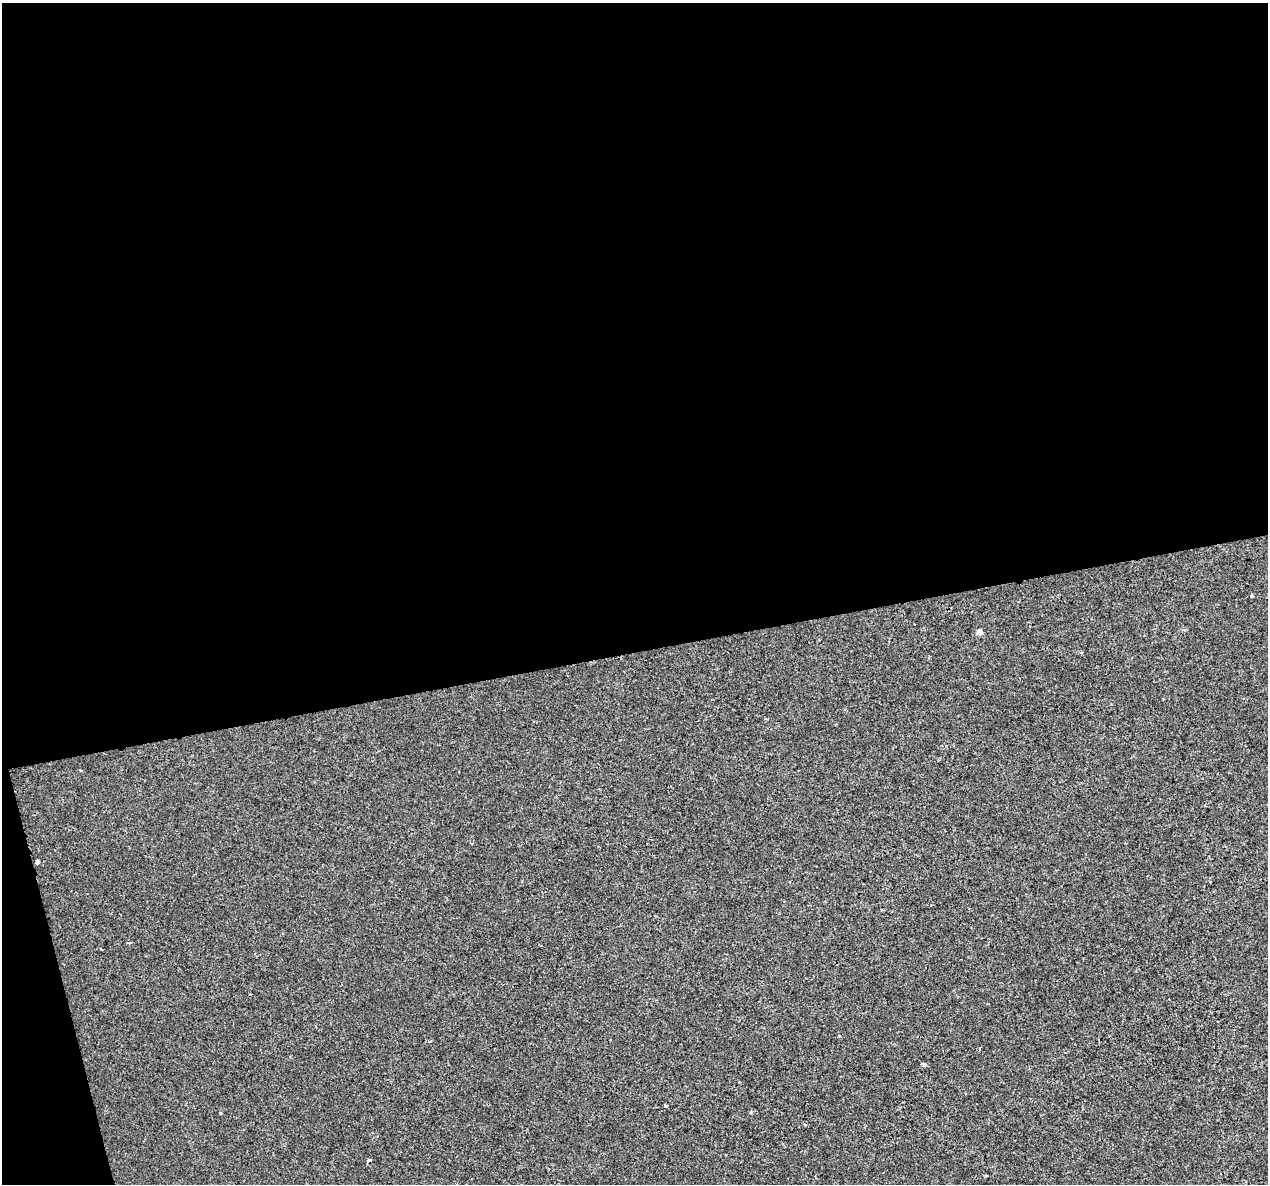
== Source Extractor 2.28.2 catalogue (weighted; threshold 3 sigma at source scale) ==
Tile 1 of 4 x 4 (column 1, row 1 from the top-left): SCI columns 1-1266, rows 3636-4817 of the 5063 x 4856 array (HDU 1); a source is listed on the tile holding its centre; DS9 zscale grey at full resolution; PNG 1270 x 1186 px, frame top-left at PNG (2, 3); no overlay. Shown black and unused: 57% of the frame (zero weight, under 2 of 3 exposures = <1% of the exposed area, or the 3 px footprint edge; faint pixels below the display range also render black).
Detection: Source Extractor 2.28.2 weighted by HDU 2 'WHT'; one run over the whole footprint, this tile lists its part. Background -8.11e-05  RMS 0.0042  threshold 0.0191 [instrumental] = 3 sigma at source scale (4.5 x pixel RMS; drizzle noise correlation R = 1.50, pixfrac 1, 0.0396/0.0396 arcsec/px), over >= 5 px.
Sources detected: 11; all 11 listed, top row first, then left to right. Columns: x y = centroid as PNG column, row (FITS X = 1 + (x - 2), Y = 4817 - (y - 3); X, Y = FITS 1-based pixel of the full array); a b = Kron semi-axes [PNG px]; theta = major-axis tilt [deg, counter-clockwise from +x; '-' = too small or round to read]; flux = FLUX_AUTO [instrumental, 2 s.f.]
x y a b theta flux
1251 596 4 3 - 1.9
979 632 5 4 - 2.9
80 770 4 2 - 0.57
37 861 4 3 - 3.9
128 943 5 3 - 0.55
101 949 3 2 - 0.41
924 1065 4 4 - 1.1
739 1082 3 3 - 0.42
665 1106 3 3 - 0.76
751 1112 4 3 - 0.46
369 1161 6 3 52 1.6
Overlapping masked pixels (flux is a lower limit): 1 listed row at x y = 369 1161
Unlisted compact peaks at least as high as the median listed source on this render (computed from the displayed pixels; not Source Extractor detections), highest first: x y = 220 1113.